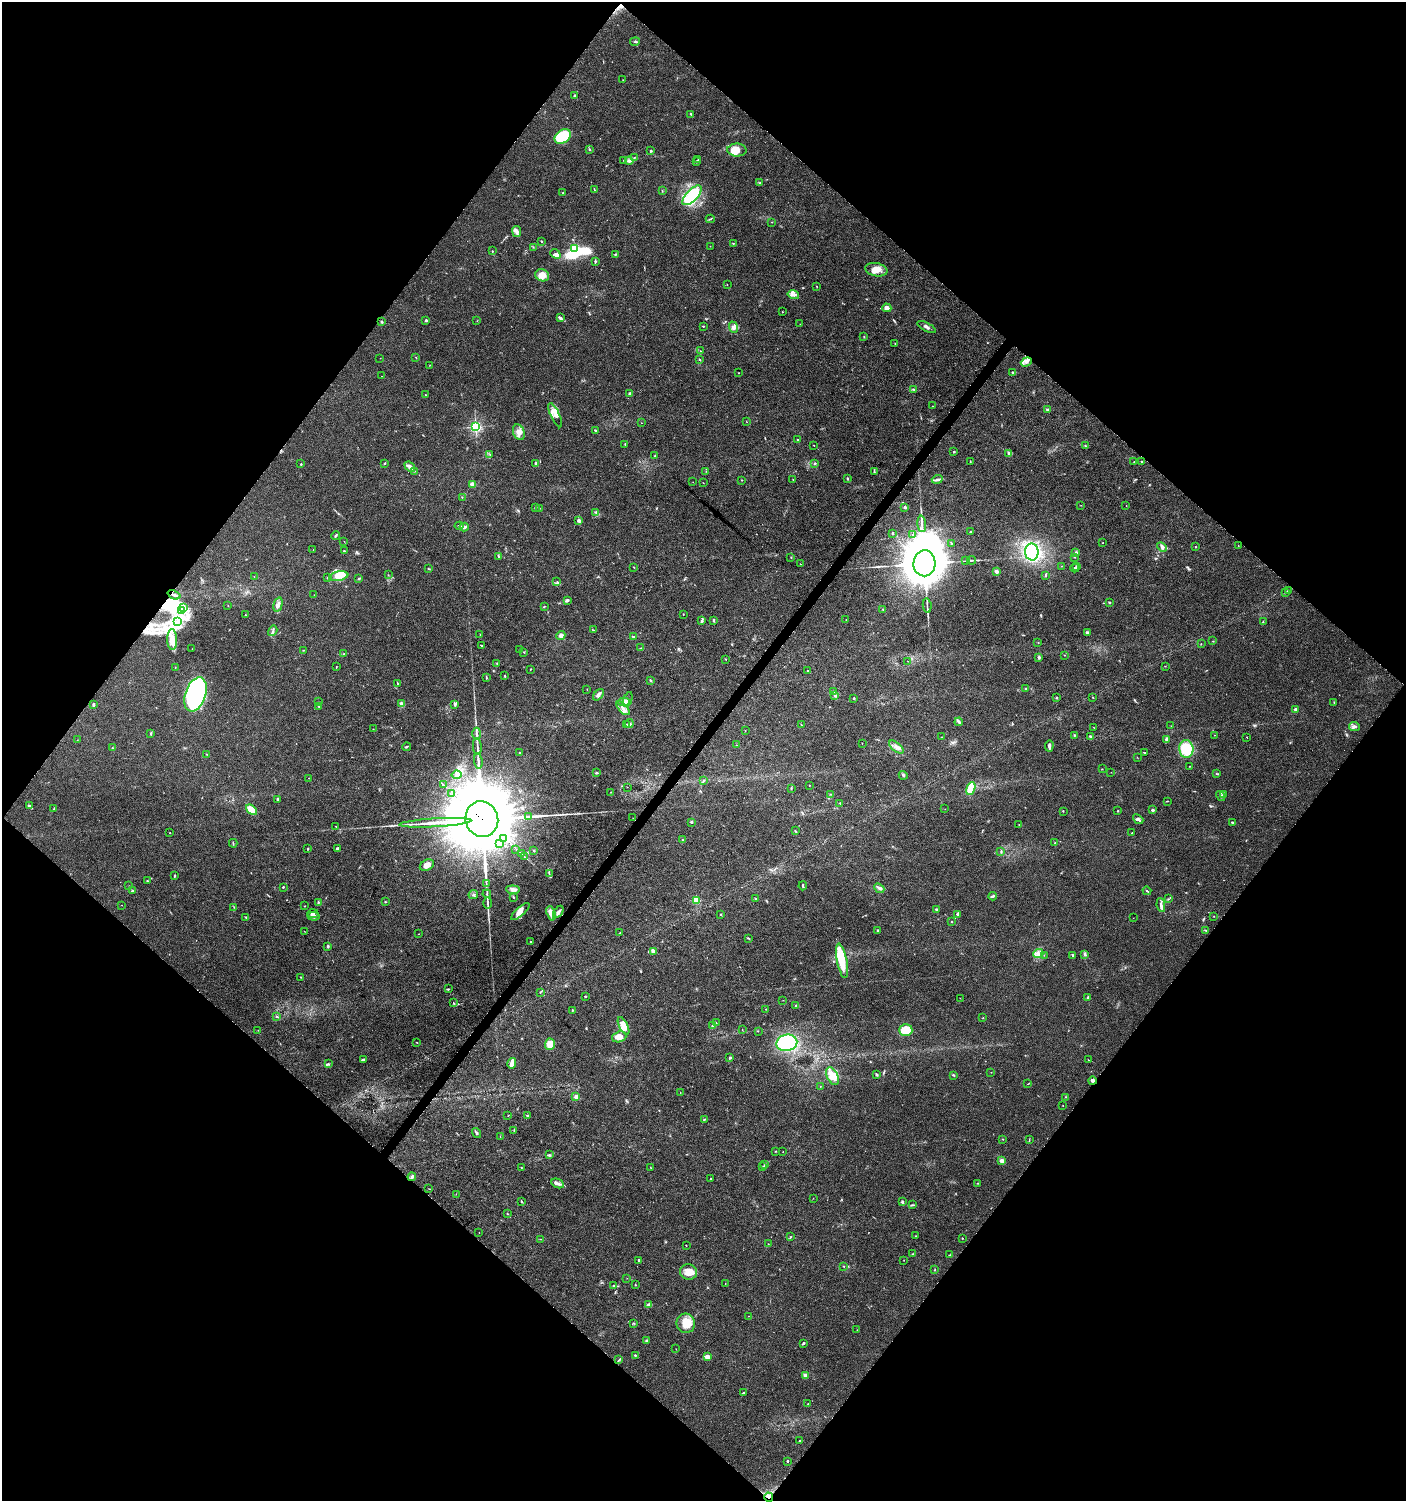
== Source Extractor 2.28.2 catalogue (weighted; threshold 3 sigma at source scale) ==
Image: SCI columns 242-5855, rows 3-5995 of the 6029 x 6005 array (HDU 1 of 3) = the unmasked area's bounding box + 8 px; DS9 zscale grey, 4 x 4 block average (1 PNG px = mean of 4 x 4 image px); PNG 1408 x 1503 px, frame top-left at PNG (2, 2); each listed source drawn as its Kron ellipse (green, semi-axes under 4 px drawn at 4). Shown black and unused: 50% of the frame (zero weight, under 5 of 9 exposures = <1% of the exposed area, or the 3 px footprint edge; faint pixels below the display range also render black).
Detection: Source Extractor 2.28.2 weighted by HDU 2 'WHT'. Background 0.0353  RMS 0.0025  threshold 0.0101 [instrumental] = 3 sigma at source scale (4.09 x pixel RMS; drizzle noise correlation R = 1.36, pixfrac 0.8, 0.0396/0.0396 arcsec/px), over >= 5 px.
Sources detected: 511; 2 too faint to see at this stretch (4 x 4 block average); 5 inside a brighter object's white glare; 1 cosmic-ray / hot-pixel residue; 2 long thin detections or spike segments (spike, bleed or trail) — neither listed nor drawn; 16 coinciding with a brighter row at this scale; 39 inside a brighter listed object's ellipse — not listed separately; the other 446 listed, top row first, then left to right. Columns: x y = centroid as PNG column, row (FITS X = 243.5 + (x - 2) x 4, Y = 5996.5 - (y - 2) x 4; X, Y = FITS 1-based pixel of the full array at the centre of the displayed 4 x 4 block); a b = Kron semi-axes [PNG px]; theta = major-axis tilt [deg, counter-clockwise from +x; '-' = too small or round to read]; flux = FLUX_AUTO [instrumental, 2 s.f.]
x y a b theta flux
635 42 5 2 - 1.3
623 80 2 2 - 0.38
575 96 2 2 - 2.1
691 114 4 2 - 1.3
563 137 9 6 34 83
589 150 2 2 - 0.51
737 150 9 6 -1 19
650 151 2 2 - 2.6
634 158 2 2 - 0.6
698 159 2 2 - 0.65
624 160 3 2 - 0.7
629 161 4 4 - 3
697 162 2 2 - 0.8
760 183 2 2 - 0.98
594 189 4 2 - 0.81
662 191 2 2 - 0.64
563 192 2 2 - 0.51
692 195 12 5 46 60
710 219 4 2 - 1.3
772 222 2 2 - 0.31
517 231 5 4 - 4.6
541 241 2 2 - 1
733 243 2 2 - 0.67
710 246 2 2 - 0.25
533 247 2 2 - 0.54
575 249 2 2 - 160
492 251 2 2 - 0.9
555 254 6 3 -40 3.2
616 254 3 2 - 1
595 261 2 2 - 1.7
876 270 11 6 -11 15
542 275 7 6 - 13
727 284 2 2 - 0.37
817 286 3 2 - 0.57
793 295 6 3 -15 4.7
887 308 4 4 - 6
783 312 2 2 - 0.42
560 318 4 2 - 4.3
426 320 3 2 - 1.4
477 321 2 2 - 0.42
382 322 2 2 - 2.1
800 324 2 2 - 0.31
703 326 2 2 - 0.99
733 327 6 4 -68 4.6
927 327 10 2 -28 3.4
864 337 2 2 - 0.47
895 343 2 2 - 0.61
700 351 2 2 - 0.64
380 358 2 2 - 0.3
416 358 3 2 - 0.72
699 359 3 2 - 0.82
1026 362 6 3 20 3.9
430 365 2 2 - 0.46
1013 372 3 2 - 1
739 373 2 2 - 0.42
381 376 2 2 - 0.43
914 389 3 2 - 1.5
630 393 3 2 - 1
425 395 2 2 - 0.5
932 406 2 2 - 0.31
1048 410 2 2 - 7.2
555 415 13 4 -65 9.2
747 422 2 2 - 0.35
641 423 2 2 - 0.34
475 427 2 2 - 380
595 430 2 2 - 1.5
519 432 8 5 -67 8.5
797 439 2 2 - 1.9
625 444 3 2 - 0.86
814 445 2 2 - 0.45
1085 445 2 2 - 0.69
954 452 2 2 - 0.82
490 454 2 2 - 0.49
1008 454 3 2 - 1.9
655 456 2 2 - 0.98
970 461 2 2 - 0.73
1141 461 2 2 - 0.98
1134 462 2 2 - 0.61
385 463 2 2 - 0.65
536 463 3 2 - 1.2
815 463 2 2 - 1.6
301 464 2 2 - 1.2
410 467 6 4 -40 6.1
414 471 3 2 - 0.98
706 471 2 2 - 0.31
874 471 2 2 - 1
847 478 3 2 - 0.88
793 479 2 2 - 0.73
937 479 5 2 - 3.1
742 480 2 2 - 0.71
693 482 2 2 - 0.26
703 483 2 2 - 0.51
472 484 3 2 - 11
462 497 2 2 - 0.56
1081 505 2 2 - 0.37
1126 505 2 2 - 0.3
536 507 2 2 - 0.35
905 507 3 2 - 2.1
539 508 2 2 - 0.46
596 512 3 2 - 1.2
579 521 3 2 - 3.3
922 524 8 2 -85 3.2
459 526 4 2 - 1.7
464 527 4 2 - 3.8
970 531 2 2 - 1.1
893 533 2 2 - 3.1
913 534 2 2 - 0.7
336 536 4 2 - 2.2
344 541 2 2 - 0.32
951 543 3 2 - 0.66
1103 543 2 2 - 0.64
1238 545 2 2 - 0.33
1162 547 6 3 -45 3.6
1195 547 2 2 - 0.82
313 550 2 2 - 0.18
344 551 3 2 - 0.9
1032 552 8 6 -87 120
1076 553 3 3 - 2.2
498 557 2 2 - 0.73
791 557 2 2 - 0.45
1074 557 2 2 - 0.72
972 560 4 2 - 1.6
966 561 2 2 - 0.51
924 563 13 11 84 8700
800 564 2 2 - 0.53
1062 566 2 2 - 0.37
1077 566 2 2 - 2.4
634 567 2 2 - 0.81
1075 568 4 2 - 2.2
428 569 2 2 - 0.85
996 571 2 2 - 14
388 575 2 2 - 0.55
254 576 2 2 - 0.26
339 576 10 4 11 11
1045 576 3 2 - 1.2
328 578 3 2 - 1.8
359 579 2 2 - 1.5
557 582 2 2 - 1.1
1288 591 3 2 - 1.2
1286 592 2 2 - 0.61
174 595 7 2 -22 2.7
314 595 2 2 - 0.27
567 600 4 2 - 3.3
1109 602 3 2 - 0.91
278 605 7 3 76 4.4
228 606 2 2 - 0.5
544 606 4 2 - 0.75
927 606 7 2 -83 2.7
184 608 3 2 - 1.3
883 609 3 2 - 1.1
181 610 2 2 - 0.81
683 614 2 2 - 0.62
245 615 2 2 - 1
713 620 3 2 - 1.5
846 620 2 2 - 0.26
702 621 2 2 - 1.5
178 622 2 2 - 0.91
1263 622 2 2 - 0.64
593 630 2 2 - 0.52
273 631 5 2 - 2.5
1087 633 3 3 - 2.4
480 634 2 2 - 0.62
561 635 5 4 - 5.1
633 637 3 2 - 2
172 640 10 5 -88 11
1213 641 2 2 - 0.46
1038 643 2 2 - 0.43
1201 644 2 2 - 0.51
481 645 3 2 - 0.95
641 648 2 2 - 0.4
192 649 2 2 - 0.29
520 649 3 2 - 1.4
304 650 2 2 - 0.46
524 652 2 2 - 0.64
344 654 2 2 - 0.51
1064 655 2 2 - 0.6
1039 657 3 2 - 1.9
726 659 2 2 - 0.46
908 661 2 2 - 0.56
497 663 2 2 - 1
1165 666 2 2 - 0.41
175 667 2 2 - 0.47
336 667 3 2 - 0.57
530 669 2 2 - 0.58
807 670 2 2 - 0.59
505 676 3 2 - 1.1
486 677 3 2 - 0.85
651 680 3 2 - 1.4
397 683 2 2 - 0.98
1026 689 2 2 - 0.84
587 690 2 2 - 0.42
834 691 2 2 - 0.69
195 694 18 10 71 280
598 695 7 3 49 3.6
834 696 2 2 - 0.67
1093 697 3 2 - 0.62
854 698 2 2 - 2.4
1057 698 3 2 - 0.92
628 700 8 3 72 3.6
318 702 2 2 - 0.37
623 702 6 3 -4 11
1334 702 2 2 - 0.65
402 704 4 4 - 5.4
455 704 4 3 - 2.2
93 705 4 2 - 2.4
319 706 2 2 - 0.65
623 708 8 3 -47 5.8
1296 709 2 2 - 12
959 722 4 3 - 2.5
629 723 5 3 - 3
626 724 2 2 - 0.85
801 725 2 2 - 0.42
1171 726 2 2 - 0.39
1354 727 5 2 - 2.6
1094 728 2 2 - 0.58
373 729 2 2 - 0.4
745 730 2 2 - 0.31
151 734 3 2 - 1.8
476 734 6 2 -90 2.7
1074 735 3 2 - 0.97
1214 735 2 2 - 0.53
941 737 2 2 - 0.64
1090 737 3 2 - 2
1247 737 2 2 - 0.43
1166 739 3 2 - 2.6
77 740 2 2 - 0.42
862 743 2 2 - 0.35
737 745 2 2 - 0.46
1049 746 6 2 86 3.8
406 747 4 2 - 1.4
477 747 8 2 -86 3.3
896 747 8 3 -40 4.9
112 748 2 2 - 0.8
1186 749 9 7 -85 34
520 753 3 2 - 0.99
1144 753 4 2 - 1.1
207 754 2 2 - 0.87
1137 757 2 2 - 0.41
478 761 8 2 -84 3.2
1189 766 2 2 - 0.41
1102 769 2 2 - 0.52
1111 772 2 2 - 0.27
597 773 3 2 - 1.5
1216 774 2 2 - 0.76
457 775 5 3 - 3.1
903 775 4 2 - 1.9
308 778 2 2 - 0.28
704 781 2 2 - 0.49
443 785 2 2 - 3.1
809 785 2 2 - 0.36
627 787 2 2 - 0.3
791 788 3 2 - 1.1
971 789 6 4 69 44
611 792 2 2 - 0.33
452 793 2 2 - 100
830 794 2 2 - 0.54
1224 794 4 3 - 2.1
1220 796 5 2 - 3.1
278 799 2 2 - 1.7
1167 801 3 2 - 0.63
840 803 2 2 - 0.96
29 806 3 2 - 1.9
54 808 4 2 - 1.4
945 809 2 2 - 0.27
251 810 6 3 -39 30
1152 810 3 2 - 2.2
1063 811 2 2 - 0.72
1118 811 2 2 - 0.98
529 817 4 2 - 3.1
633 818 2 2 - 0.25
482 819 18 16 -74 27000
1138 819 6 3 -41 3.3
691 822 2 2 - 2.2
1232 822 2 2 - 3.7
436 823 36 3 3 16
1019 824 2 2 - 0.48
336 826 2 2 - 0.48
795 831 2 2 - 1.1
170 833 2 2 - 0.53
1132 833 2 2 - 0.72
504 838 2 2 - 1.2
682 840 2 2 - 0.94
233 843 4 2 - 1.1
499 843 3 2 - 1.4
1055 843 2 2 - 0.98
337 848 2 2 - 3.1
308 849 3 2 - 0.97
516 850 2 2 - 0.38
534 851 2 2 - 1.4
1001 851 3 2 - 1
521 854 2 2 - 0.96
525 857 4 2 - 3.4
427 865 7 5 29 7.6
549 873 3 2 - 0.87
174 876 3 2 - 0.97
147 881 3 2 - 0.93
486 883 3 2 - 1.3
129 886 2 2 - 0.38
803 886 4 2 - 1.7
283 887 2 2 - 1.6
879 888 5 3 - 3.5
132 890 2 2 - 0.95
513 890 7 4 -6 4.6
1147 891 4 2 - 1.4
487 894 4 2 - 1.6
473 895 5 3 - 2
992 896 4 2 - 2.2
513 897 4 2 - 1.1
755 899 2 2 - 0.86
1168 899 3 2 - 0.8
696 900 2 2 - 98
319 902 3 2 - 1
386 902 2 2 - 1.1
488 903 5 2 - 2.3
122 905 2 2 - 0.4
1161 905 7 2 -82 4.8
305 906 2 2 - 0.54
234 907 3 2 - 0.71
936 910 3 3 - 1.9
520 912 12 4 43 10
558 912 7 3 57 4.3
313 913 6 2 1 1.6
551 913 7 3 -71 12
721 914 2 2 - 1.4
957 914 2 2 - 1.9
313 916 6 3 -6 6.7
1214 916 2 2 - 0.48
245 917 2 2 - 0.82
1133 918 2 2 - 0.25
952 922 2 2 - 0.52
878 930 2 2 - 1.4
1206 930 3 2 - 0.84
304 931 2 2 - 0.32
620 932 3 2 - 0.82
418 934 2 2 - 0.34
749 938 2 2 - 0.59
531 942 2 2 - 1.4
328 946 4 2 - 1.9
653 951 4 3 - 2.6
1038 954 5 3 - 4.1
1084 954 4 2 - 1.1
1044 955 2 2 - 0.29
1073 956 3 2 - 1.3
842 961 17 5 -78 45
301 977 3 2 - 0.56
449 989 2 2 - 0.67
540 992 2 2 - 0.78
585 996 2 2 - 1.7
1088 997 4 2 - 1.4
960 998 2 2 - 0.33
783 1000 2 2 - 0.29
453 1003 3 2 - 0.92
796 1006 2 2 - 3.4
766 1009 2 2 - 0.44
572 1011 4 2 - 1.2
276 1016 2 2 - 0.73
983 1018 2 2 - 0.87
716 1022 2 2 - 0.51
624 1026 10 4 -63 14
712 1026 3 2 - 1.1
258 1030 2 2 - 0.46
742 1030 2 2 - 0.45
906 1030 6 6 - 26
758 1031 2 2 - 0.41
619 1037 7 5 19 9.6
417 1043 2 2 - 0.51
787 1043 10 8 13 87
550 1044 5 5 - 22
730 1057 3 2 - 1.2
363 1060 3 2 - 1.5
1088 1060 2 2 - 0.41
512 1063 5 3 - 7.5
328 1064 2 2 - 1.8
991 1072 2 2 - 0.35
877 1074 3 2 - 1.4
953 1075 3 2 - 1.4
832 1076 9 5 -65 11
1092 1081 4 3 - 2.6
1028 1084 2 2 - 0.54
820 1086 2 2 - 0.31
680 1093 2 2 - 0.5
576 1097 2 2 - 22
1066 1097 2 2 - 0.42
1063 1105 2 2 - 0.34
528 1115 3 2 - 1.6
508 1116 2 2 - 0.44
704 1120 4 2 - 1.6
514 1130 2 2 - 0.86
476 1133 5 2 - 2.2
500 1137 3 2 - 0.39
1003 1139 2 2 - 0.79
1029 1139 3 2 - 0.73
775 1151 2 2 - 0.72
783 1152 2 2 - 0.49
549 1155 3 2 - 1.6
1001 1161 4 4 - 3.8
765 1165 3 2 - 1.2
521 1167 2 2 - 0.66
763 1167 2 2 - 0.72
651 1168 2 2 - 0.48
412 1177 4 2 - 2.8
711 1179 2 2 - 1.1
558 1183 6 4 -25 4.5
978 1183 2 2 - 0.64
429 1189 2 2 - 0.27
456 1194 2 2 - 0.26
813 1198 2 2 - 0.29
522 1201 4 2 - 1.3
902 1202 3 2 - 1.7
912 1205 4 2 - 1.5
507 1214 2 2 - 0.69
479 1233 2 2 - 0.33
916 1236 2 2 - 0.41
790 1237 2 2 - 0.66
962 1238 2 2 - 0.59
541 1239 2 2 - 0.56
768 1244 2 2 - 0.38
686 1245 2 2 - 0.53
912 1254 2 2 - 0.63
950 1255 3 2 - 1.2
639 1260 2 2 - 1.7
904 1260 2 2 - 0.29
844 1266 2 2 - 0.78
935 1270 3 2 - 0.75
688 1272 8 8 - 13
627 1278 2 2 - 0.24
725 1283 2 2 - 0.3
614 1285 3 2 - 1.5
635 1285 2 2 - 0.65
649 1305 4 3 - 3.9
748 1316 2 2 - 0.27
634 1323 3 2 - 0.8
686 1323 10 9 - 25
857 1330 2 2 - 0.51
646 1340 2 2 - 1.3
803 1343 3 2 - 1.6
676 1349 2 2 - 0.37
635 1355 2 2 - 1.1
707 1357 4 3 - 8.8
619 1360 3 2 - 0.95
805 1375 3 2 - 4.1
743 1393 2 2 - 2.4
808 1404 2 2 - 0.72
799 1441 3 2 - 0.96
787 1461 3 2 - 1.4
769 1497 4 3 - 3.9
Overlapping masked pixels (flux is a lower limit): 5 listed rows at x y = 174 595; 482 819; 1092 1081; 412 1177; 769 1497
Diffuse or blended objects may show on this block-average render without a row.